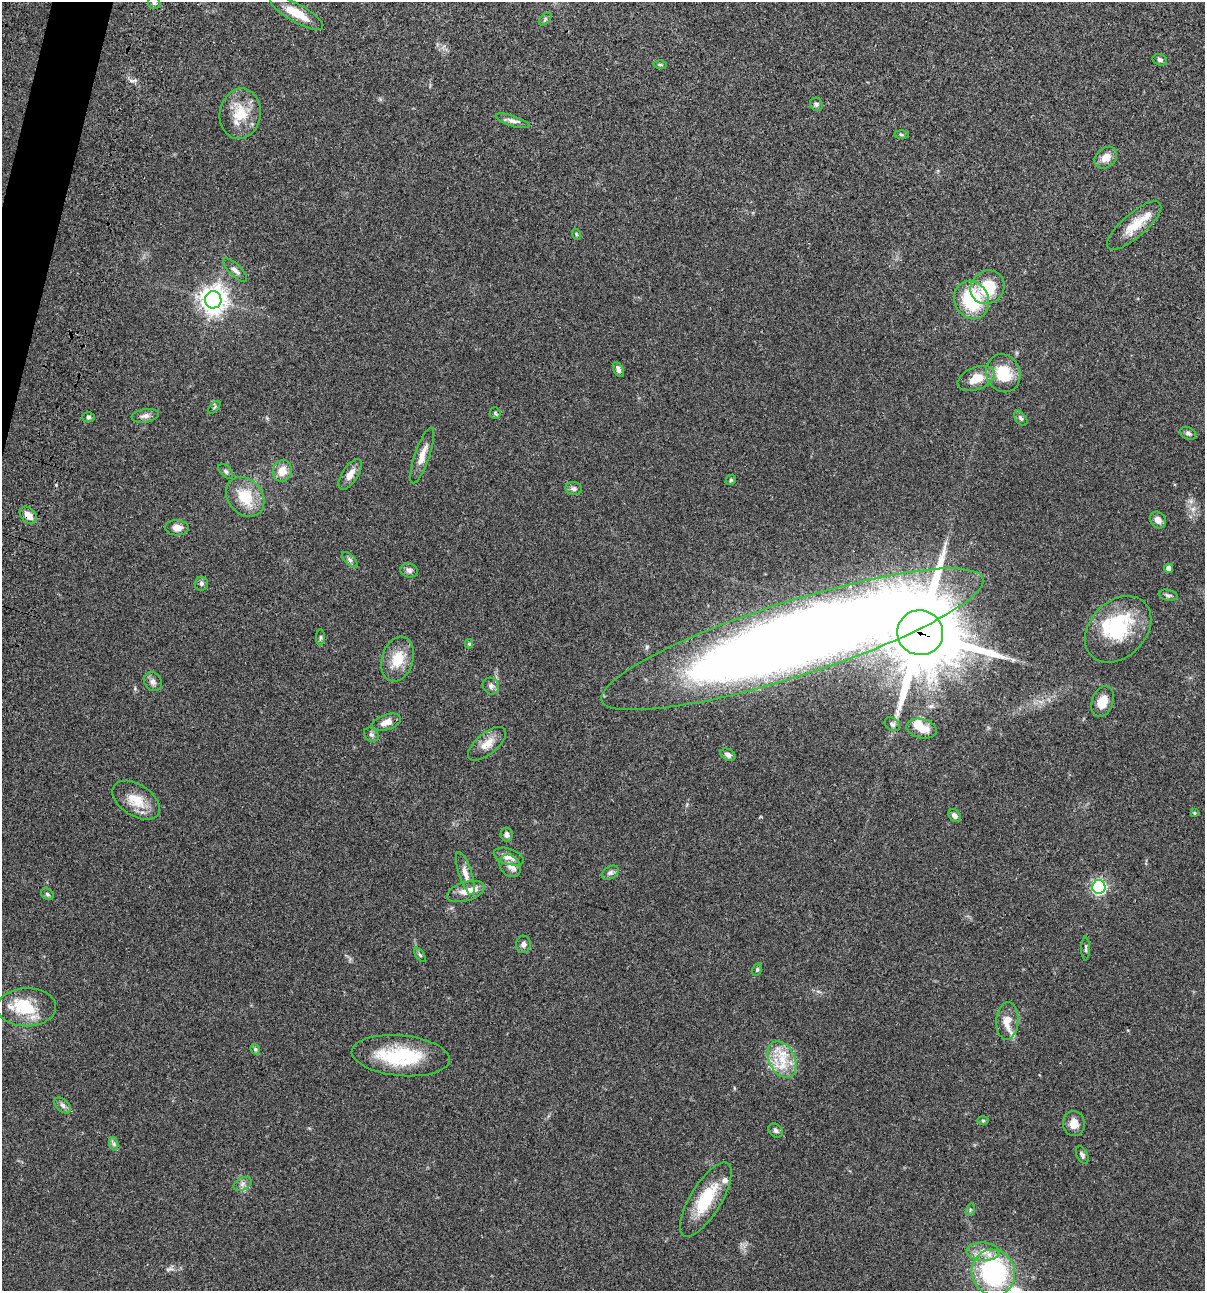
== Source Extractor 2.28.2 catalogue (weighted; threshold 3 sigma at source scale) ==
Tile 11 of 4 x 4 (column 3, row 3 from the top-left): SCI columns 2641-3843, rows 1407-2695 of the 5405 x 5389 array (HDU 1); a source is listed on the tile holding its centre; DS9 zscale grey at full resolution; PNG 1207 x 1293 px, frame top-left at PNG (2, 2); each listed source drawn as its Kron ellipse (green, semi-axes under 4 px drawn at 4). Shown black and unused: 1% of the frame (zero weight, under 3 of 4 exposures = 9% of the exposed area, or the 3 px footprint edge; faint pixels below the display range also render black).
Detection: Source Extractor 2.28.2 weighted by HDU 2 'WHT'; one run over the whole footprint, this tile lists its part. Background 0.0468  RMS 0.0053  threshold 0.0237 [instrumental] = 3 sigma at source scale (4.5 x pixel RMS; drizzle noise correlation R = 1.50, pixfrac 1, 0.05/0.05 arcsec/px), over >= 5 px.
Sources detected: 96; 2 inside a brighter object's white glare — neither listed nor drawn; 8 inside a brighter listed object's ellipse — not listed separately; the other 86 listed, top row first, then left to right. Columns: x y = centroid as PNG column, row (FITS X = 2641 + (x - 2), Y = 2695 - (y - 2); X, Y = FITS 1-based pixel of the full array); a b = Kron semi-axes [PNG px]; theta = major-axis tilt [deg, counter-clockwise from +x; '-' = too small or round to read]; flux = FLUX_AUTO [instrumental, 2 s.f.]
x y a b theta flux
154 3 6 6 - 1.2
297 13 30 9 -29 10
545 19 7 4 47 0.85
1160 60 7 5 -22 1.3
660 65 6 4 0 0.72
816 104 7 6 - 1.1
240 114 25 20 81 14
513 121 18 5 -18 2.4
902 135 7 3 -2 0.65
1106 158 12 9 40 4.7
1134 226 34 12 41 11
576 234 6 3 -72 0.58
235 270 15 6 -44 2.3
988 287 18 16 42 18
213 300 8 8 - 520
972 300 19 17 -64 29
618 370 8 4 -64 1.7
1003 373 19 17 -68 15
976 378 20 11 21 8.1
214 407 8 3 46 0.62
495 413 6 5 - 0.69
145 416 13 6 9 2.4
88 417 6 5 - 0.77
1021 418 9 5 -52 1.1
1188 433 8 6 -24 1.4
422 455 29 7 71 5.4
226 471 9 5 -44 1.1
282 471 11 9 76 6
350 474 17 8 57 4.2
731 480 5 4 - 0.67
574 488 8 6 -12 1.5
245 497 22 17 -50 14
28 515 10 7 -44 4.1
1158 520 9 7 -49 3
177 528 11 7 -3 3.9
350 560 10 5 -45 1.3
1169 568 4 4 - 2.6
409 570 9 7 -17 1.6
201 583 7 6 - 1.2
1168 595 9 5 -12 1.3
1118 629 38 28 45 31
920 633 23 22 - 4300
321 637 8 4 89 0.79
792 639 200 37 18 1200
469 644 5 4 - 0.74
398 659 23 15 73 12
153 682 10 8 -54 2
491 686 9 7 -48 1.8
1103 702 16 10 70 6.7
386 722 15 7 19 3.9
892 724 8 6 -36 1.2
921 729 15 9 -12 7.1
371 735 8 6 -36 1.3
487 744 23 10 40 5.8
728 755 8 5 -28 1.9
136 800 26 15 -33 11
1194 813 4 4 - 0.46
955 815 7 5 -42 1.9
507 835 7 6 - 1.8
509 857 15 8 -18 4.8
510 866 12 9 -50 3.7
465 873 22 6 -72 3.7
610 873 9 6 32 1.6
1099 887 7 6 - 94
466 892 19 9 16 5.7
47 894 7 5 -34 0.91
523 944 9 7 88 1.7
1086 948 12 3 90 0.94
420 955 8 4 -54 0.91
757 969 7 4 64 0.71
27 1007 29 19 1 20
1007 1021 19 11 86 6.2
255 1049 5 4 - 0.92
401 1056 49 20 -5 32
782 1059 19 13 -64 12
63 1105 10 6 -44 1.6
983 1120 6 4 0 0.54
1074 1124 12 11 - 5
776 1130 8 6 -45 1.2
114 1144 7 4 -72 1.1
1082 1155 9 5 -63 1.3
242 1184 9 6 28 1.9
706 1199 42 15 58 21
970 1210 6 4 72 0.63
983 1252 16 9 -2 5.7
993 1273 23 21 -65 69
Overlapping masked pixels (flux is a lower limit): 4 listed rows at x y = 1134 226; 28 515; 920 633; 792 639
Isophote crosses this tile's border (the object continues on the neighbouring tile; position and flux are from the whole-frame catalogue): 1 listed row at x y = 154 3